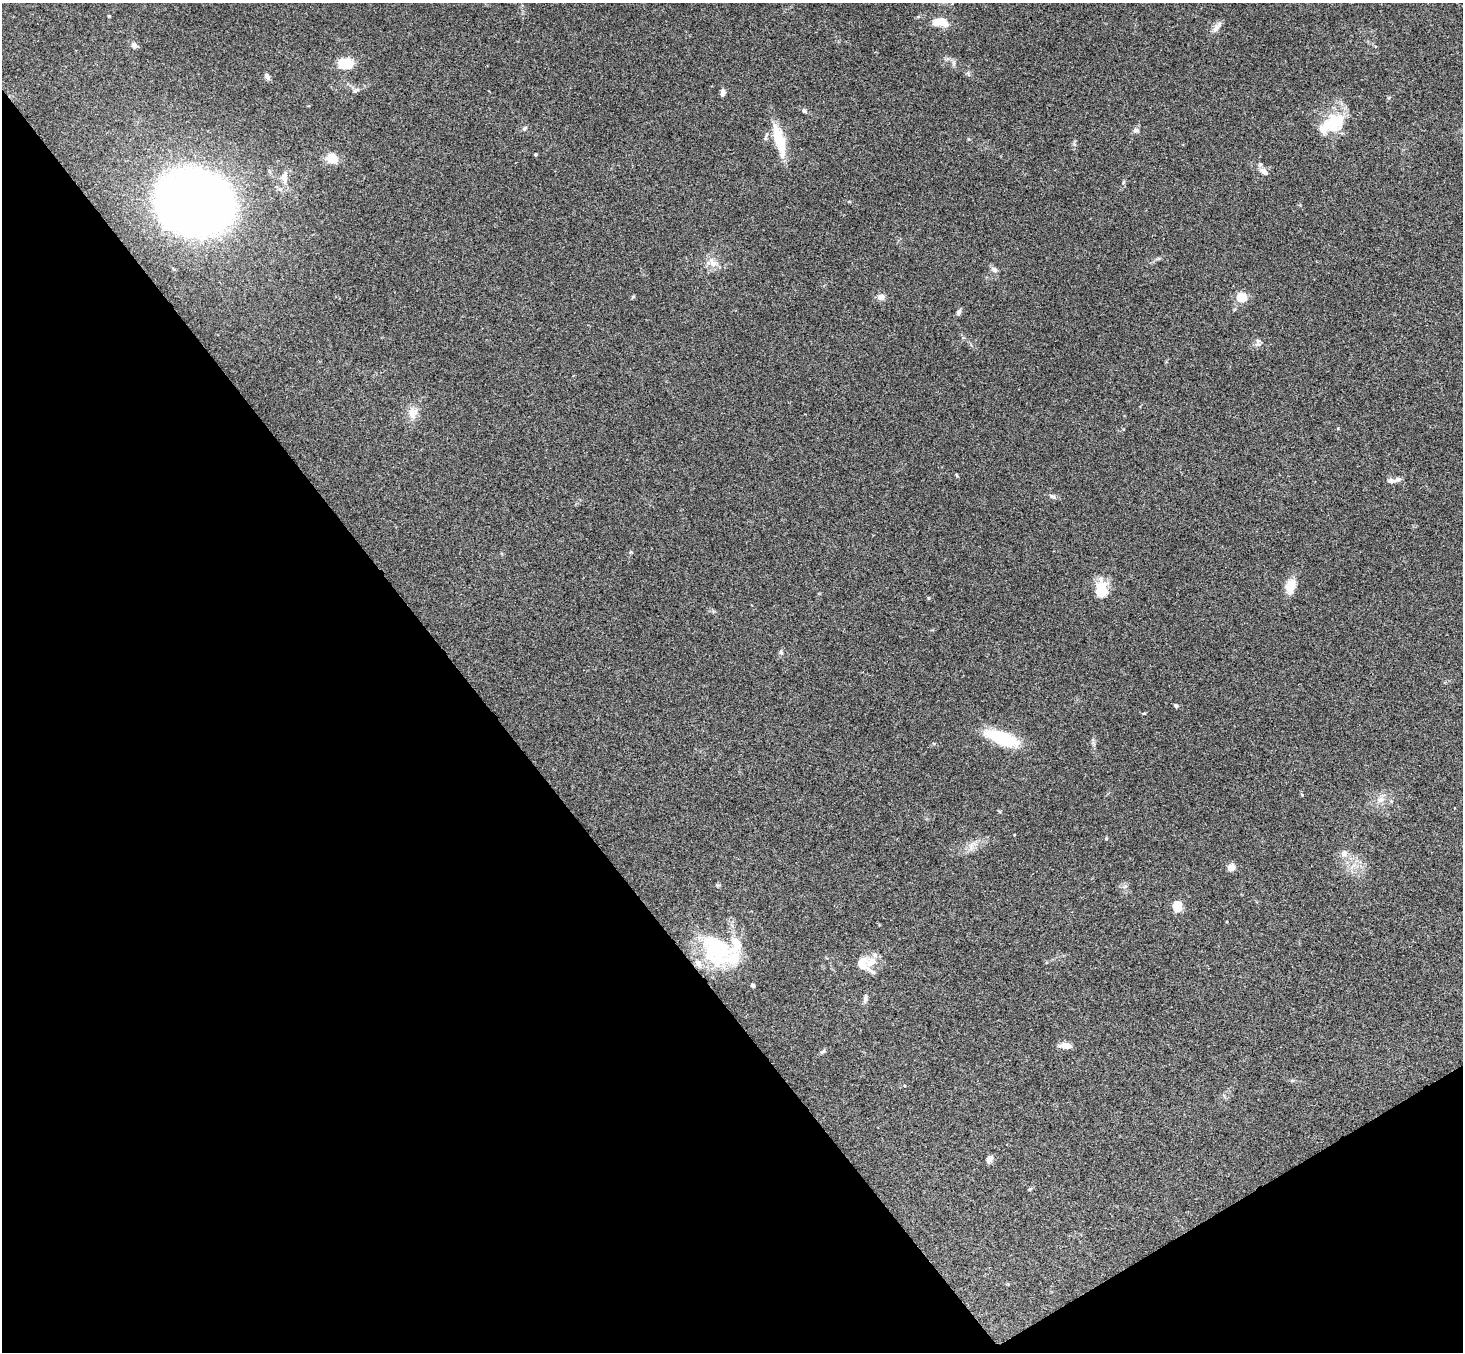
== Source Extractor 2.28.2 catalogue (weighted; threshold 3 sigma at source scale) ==
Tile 14 of 4 x 4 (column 2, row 4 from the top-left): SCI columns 1513-2973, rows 331-1680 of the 5945 x 5925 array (HDU 1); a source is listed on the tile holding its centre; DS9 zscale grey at full resolution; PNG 1465 x 1354 px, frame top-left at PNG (2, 3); no overlay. Shown black and unused: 35% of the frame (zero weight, under 3 of 4 exposures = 6% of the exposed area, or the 3 px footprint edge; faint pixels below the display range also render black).
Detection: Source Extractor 2.28.2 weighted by HDU 2 'WHT'; one run over the whole footprint, this tile lists its part. Background 0.218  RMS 0.0084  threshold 0.0379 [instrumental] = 3 sigma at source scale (4.5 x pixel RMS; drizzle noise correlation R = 1.50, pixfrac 1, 0.05/0.05 arcsec/px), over >= 5 px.
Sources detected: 52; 1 inside a brighter object's white glare — not listed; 6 inside a brighter listed object's ellipse — not listed separately; the other 45 listed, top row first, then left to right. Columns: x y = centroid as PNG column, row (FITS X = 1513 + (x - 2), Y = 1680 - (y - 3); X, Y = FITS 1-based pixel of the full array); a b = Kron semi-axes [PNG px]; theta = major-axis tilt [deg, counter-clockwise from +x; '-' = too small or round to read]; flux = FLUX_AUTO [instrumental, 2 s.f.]
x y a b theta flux
109 16 3 3 - 1
938 21 15 8 19 8.7
1216 28 18 6 54 4.3
134 45 8 8 - 2.7
345 63 17 12 13 15
267 76 9 6 -57 2.4
355 90 10 5 28 2.5
723 93 7 5 86 4.2
804 111 7 5 -52 1.7
1332 123 29 16 32 36
525 128 8 4 36 1.4
1136 130 8 5 -10 2.1
779 139 40 11 -75 25
535 154 4 3 - 0.87
332 158 9 8 - 15
1264 172 12 8 -41 4.7
284 178 16 10 -88 8
194 203 49 41 7 810
713 263 16 11 -51 8.2
994 270 9 7 -34 2.8
881 297 11 8 -5 4
1241 298 5 5 - 49
958 312 8 5 70 2.3
1258 344 7 4 18 1.8
413 413 15 13 84 8.4
956 475 6 3 -69 0.79
1397 479 14 6 18 4
1290 586 17 11 77 12
1101 591 15 10 86 25
781 652 7 6 - 1.8
1176 706 5 4 - 1.3
1144 713 5 3 - 0.76
1002 738 29 11 -20 52
1380 800 9 8 - 4.5
1344 853 10 8 61 3.9
1231 867 8 7 - 5.7
1177 906 11 9 -88 11
717 950 39 37 78 73
862 963 21 11 -41 13
753 985 4 3 - 2.1
865 998 12 5 78 2.9
1066 1046 11 6 -4 8.6
823 1051 9 4 30 1.6
989 1159 9 6 70 3.4
1030 1189 6 3 18 0.9
Unlisted compact peaks at least as high as the median listed source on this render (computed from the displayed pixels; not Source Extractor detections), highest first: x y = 1051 496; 631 552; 633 297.